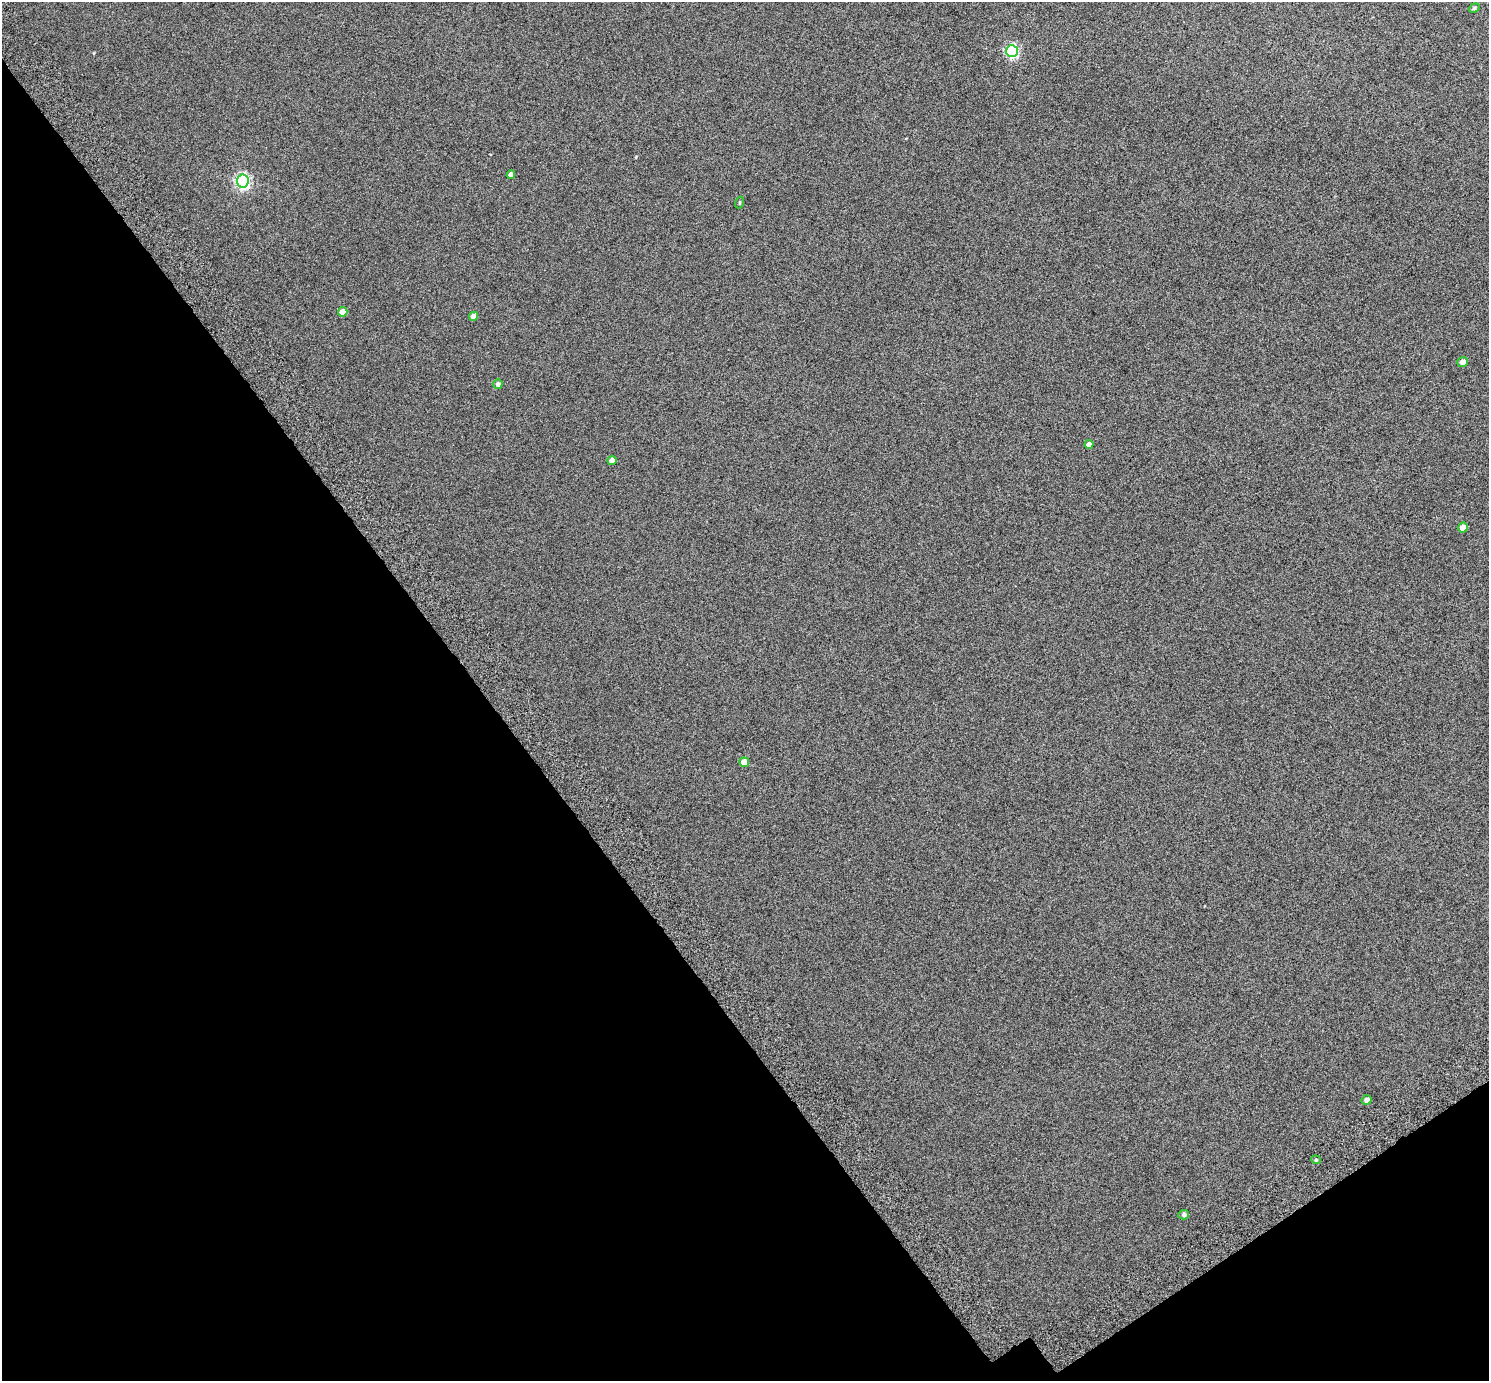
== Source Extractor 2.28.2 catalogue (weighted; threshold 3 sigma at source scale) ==
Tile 14 of 4 x 4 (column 2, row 4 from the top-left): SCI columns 1551-3037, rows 215-1593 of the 6078 x 6006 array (HDU 1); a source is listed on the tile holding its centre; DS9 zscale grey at full resolution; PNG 1491 x 1383 px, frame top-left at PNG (2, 2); each listed source drawn as its Kron ellipse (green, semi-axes under 4 px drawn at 4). Shown black and unused: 36% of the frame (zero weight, under 6 of 12 exposures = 4% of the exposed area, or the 3 px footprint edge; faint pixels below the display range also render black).
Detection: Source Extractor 2.28.2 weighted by HDU 2 'WHT'; one run over the whole footprint, this tile lists its part. Background 8.45e-05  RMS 0.003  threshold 0.0121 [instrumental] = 3 sigma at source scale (4.09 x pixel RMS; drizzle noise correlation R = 1.36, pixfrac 0.8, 0.0396/0.0396 arcsec/px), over >= 5 px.
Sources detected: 16; all 16 listed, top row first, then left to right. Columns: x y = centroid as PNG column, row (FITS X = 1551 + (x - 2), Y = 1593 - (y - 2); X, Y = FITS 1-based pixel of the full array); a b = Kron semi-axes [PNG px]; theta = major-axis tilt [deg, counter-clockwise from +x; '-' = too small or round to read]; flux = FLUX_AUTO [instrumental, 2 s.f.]
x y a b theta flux
1474 8 6 4 21 0.43
1012 51 6 6 - 33
511 175 4 4 - 1.2
243 181 6 6 - 51
739 203 6 3 71 0.23
343 312 4 4 - 2.3
474 316 4 4 - 1.7
1463 362 5 5 - 1.4
498 384 5 4 - 0.7
1089 444 4 4 - 1.5
612 460 4 4 - 1.3
1463 527 5 4 - 1.8
744 762 5 5 - 2.4
1367 1100 5 4 - 1.3
1316 1160 5 3 - 0.26
1184 1215 5 5 - 0.62